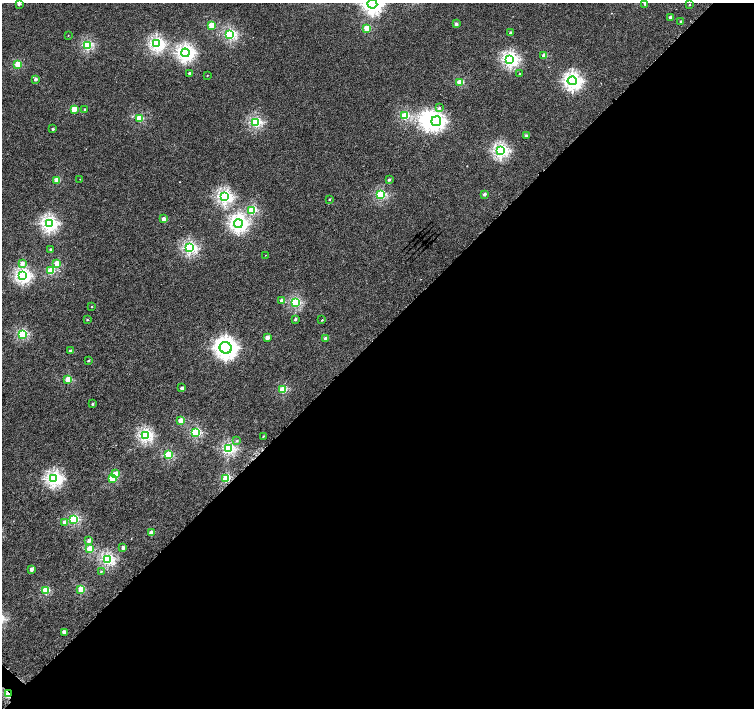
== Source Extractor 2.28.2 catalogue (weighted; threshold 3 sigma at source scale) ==
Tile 12 of 4 x 4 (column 4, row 3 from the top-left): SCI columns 4533-6035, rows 1659-3069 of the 6052 x 6055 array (HDU 1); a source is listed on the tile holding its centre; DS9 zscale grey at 2 x 2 block average (1 PNG px = mean of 2 x 2 image px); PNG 756 x 710 px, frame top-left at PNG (2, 3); each listed source drawn as its Kron ellipse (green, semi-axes under 4 px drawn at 4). Shown black and unused: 53% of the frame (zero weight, under 4 of 8 exposures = <1% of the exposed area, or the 3 px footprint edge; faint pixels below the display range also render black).
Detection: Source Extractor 2.28.2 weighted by HDU 2 'WHT'; one run over the whole footprint, this tile lists its part. Background 3.80e-04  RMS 0.0014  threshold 0.00553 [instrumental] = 3 sigma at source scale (4.09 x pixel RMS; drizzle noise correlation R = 1.36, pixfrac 0.8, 0.0396/0.0396 arcsec/px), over >= 5 px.
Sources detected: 93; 1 inside a brighter object's white glare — neither listed nor drawn; the other 92 listed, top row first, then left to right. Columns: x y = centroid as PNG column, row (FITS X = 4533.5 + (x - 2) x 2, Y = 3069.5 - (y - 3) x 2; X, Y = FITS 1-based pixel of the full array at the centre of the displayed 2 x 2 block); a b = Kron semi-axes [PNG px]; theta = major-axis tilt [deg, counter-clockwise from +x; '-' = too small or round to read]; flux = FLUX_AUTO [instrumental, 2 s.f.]
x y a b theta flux
19 3 2 2 - 1.5
372 4 5 4 - 73
645 4 2 2 - 0.6
689 5 2 2 - 0.16
670 17 2 2 - 0.71
681 21 2 2 - 0.48
456 24 2 2 - 0.98
211 25 3 2 - 7.2
367 28 3 3 - 7.2
511 33 2 2 - 0.93
68 35 2 2 - 0.099
230 35 3 3 - 23
157 44 4 3 - 37
87 45 3 3 - 20
185 53 4 4 - 51
544 55 3 2 - 2.6
510 59 4 3 - 41
18 64 3 3 - 7.7
190 73 2 2 - 0.7
520 74 2 2 - 0.16
207 76 2 2 - 0.12
35 79 2 2 - 0.98
572 81 5 4 - 56
460 82 3 3 - 7.9
439 108 3 3 - 0.57
74 109 3 2 - 4.8
85 109 2 2 - 0.27
405 116 3 3 - 12
140 118 3 3 - 9.2
436 121 5 4 - 54
255 122 3 3 - 22
53 129 2 2 - 0.45
526 136 2 2 - 0.74
500 150 4 3 - 38
80 179 2 2 - 0.11
57 180 3 2 - 5
389 180 3 2 - 0.43
485 194 2 2 - 0.95
381 195 3 3 - 17
225 197 4 3 - 37
329 199 2 2 - 0.29
252 210 3 3 - 13
164 219 2 2 - 2.6
49 224 4 3 - 43
238 224 4 4 - 53
189 248 3 3 - 30
50 249 2 2 - 0.32
265 255 2 2 - 0.087
22 263 3 3 - 1.2
57 263 3 2 - 3.9
51 271 3 3 - 8.4
23 276 4 3 - 42
281 300 2 2 - 1.1
295 302 3 3 - 17
92 307 2 2 - 0.17
295 319 3 2 - 0.45
87 320 2 2 - 0.2
322 320 2 2 - 0.19
22 334 3 3 - 17
267 338 2 2 - 2.3
325 339 2 2 - 1.2
226 348 6 5 - 110
70 351 2 2 - 0.98
88 361 2 2 - 0.33
68 379 3 3 - 7.6
182 388 2 2 - 1
283 390 3 3 - 9.5
92 404 2 2 - 0.47
181 421 3 3 - 5.6
196 432 3 3 - 16
145 435 3 3 - 31
263 436 3 2 - 0.17
237 441 3 2 - 0.25
228 449 3 3 - 23
168 455 3 3 - 12
115 474 3 2 - 3.7
226 478 3 3 - 12
54 479 4 3 - 44
112 479 3 3 - 7.5
74 519 3 3 - 17
64 523 3 2 - 1.7
151 533 3 2 - 3.2
89 541 3 2 - 1.4
123 548 2 2 - 1.4
90 549 3 3 - 8.7
107 559 3 3 - 27
31 569 2 2 - 1.6
101 571 2 2 - 0.18
81 589 3 3 - 7.6
46 590 3 3 - 9.8
64 632 2 2 - 2.1
9 694 2 2 - 10
Overlapping masked pixels (flux is a lower limit): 1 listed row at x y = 9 694
Isophote crosses this tile's border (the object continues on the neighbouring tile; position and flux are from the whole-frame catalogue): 3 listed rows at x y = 19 3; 372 4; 645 4
Diffuse or blended objects may show on this block-average render without a row.